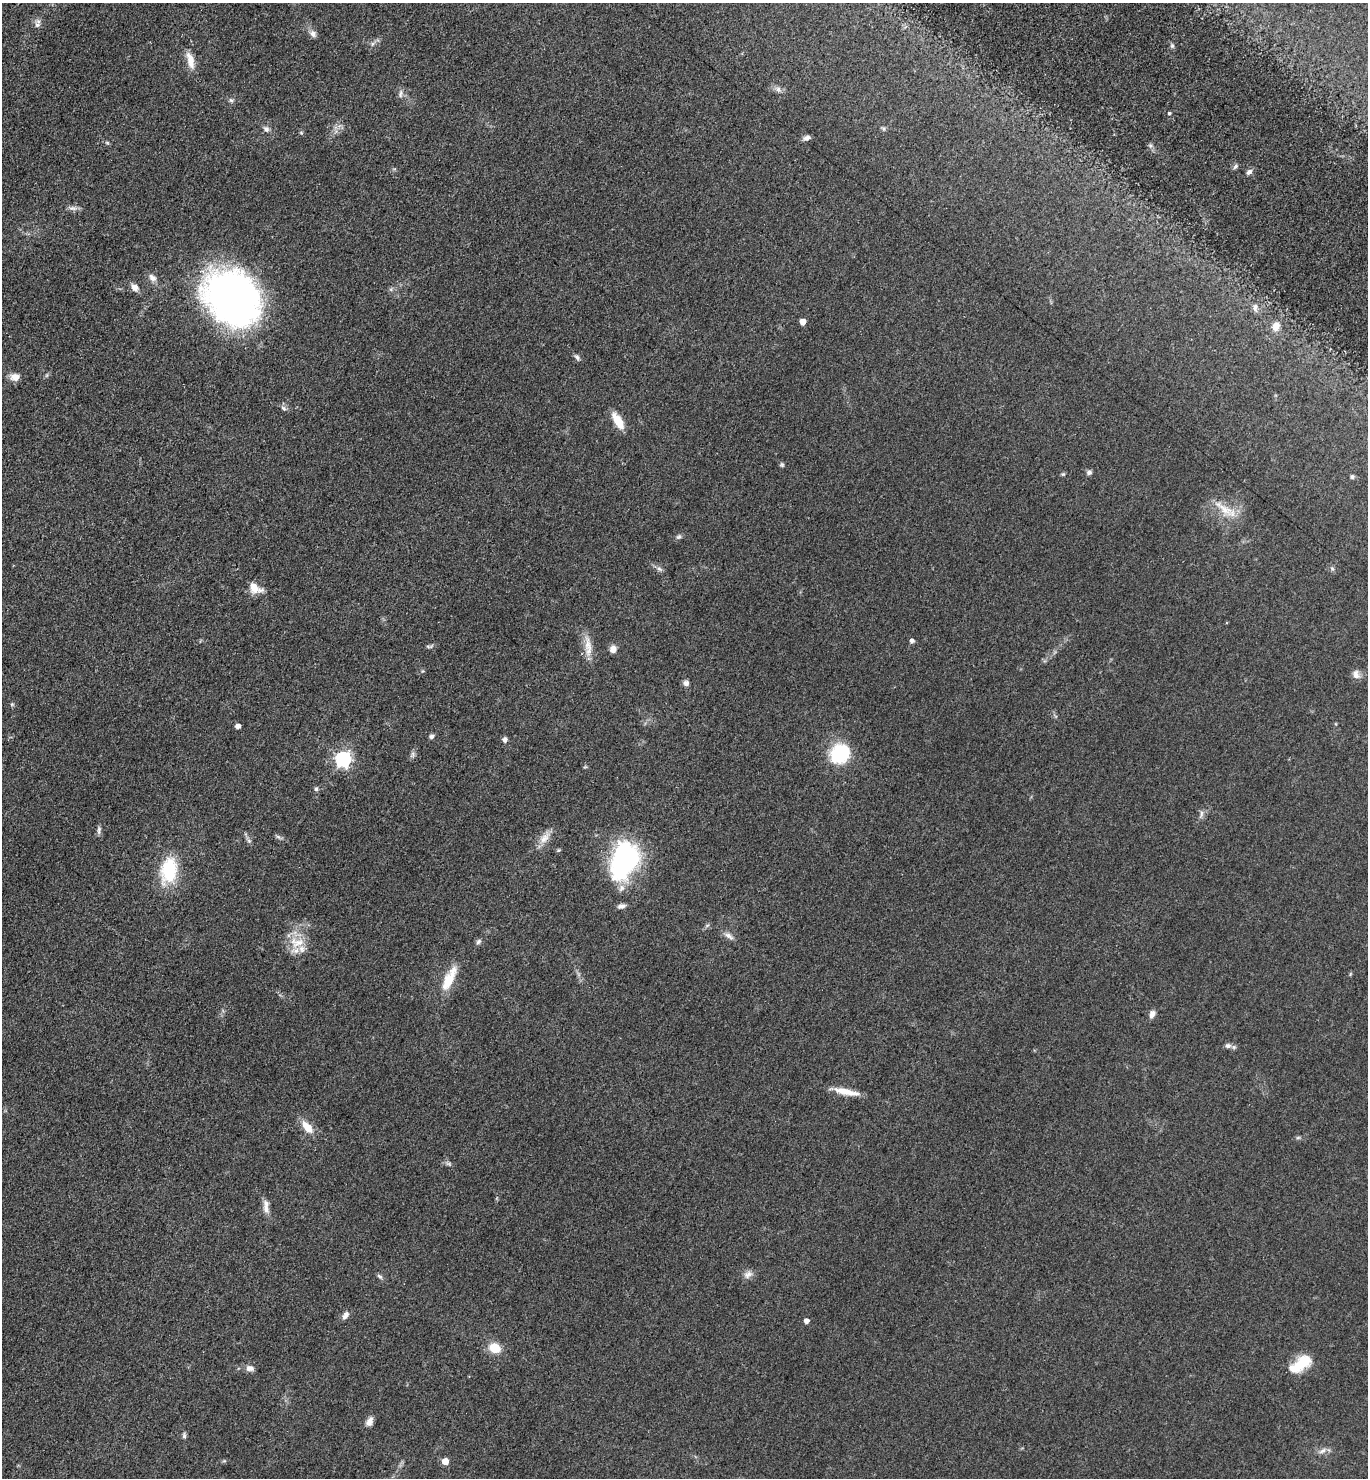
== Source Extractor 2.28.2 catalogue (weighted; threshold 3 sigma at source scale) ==
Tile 11 of 4 x 4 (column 3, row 3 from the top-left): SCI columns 3035-4400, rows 1488-2963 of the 5928 x 5924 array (HDU 1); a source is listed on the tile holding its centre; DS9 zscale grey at full resolution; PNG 1370 x 1480 px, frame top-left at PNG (2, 3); no overlay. Shown black and unused: <1% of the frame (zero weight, under 3 of 5 exposures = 1% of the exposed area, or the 3 px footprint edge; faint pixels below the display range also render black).
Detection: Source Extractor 2.28.2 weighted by HDU 2 'WHT'; one run over the whole footprint, this tile lists its part. Background 0.0496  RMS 0.0058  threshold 0.0261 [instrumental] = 3 sigma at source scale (4.5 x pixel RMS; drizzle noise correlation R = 1.50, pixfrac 1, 0.05/0.05 arcsec/px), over >= 5 px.
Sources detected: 84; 1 too faint to see at this stretch — not listed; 4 inside a brighter listed object's ellipse — not listed separately; the other 79 listed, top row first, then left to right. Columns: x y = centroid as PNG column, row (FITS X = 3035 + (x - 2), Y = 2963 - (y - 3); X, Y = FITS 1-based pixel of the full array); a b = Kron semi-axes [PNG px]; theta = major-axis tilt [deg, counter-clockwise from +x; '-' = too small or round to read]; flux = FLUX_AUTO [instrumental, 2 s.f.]
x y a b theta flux
37 25 7 6 - 1.7
313 34 10 7 -54 2.5
372 44 7 4 71 1.1
1172 46 6 5 - 1.1
190 61 23 9 -75 6.8
778 89 9 7 -59 2.2
400 94 11 6 78 1.9
231 100 6 5 - 1.2
1169 113 4 3 - 0.85
266 129 9 7 -50 2.1
883 129 7 4 -44 0.94
807 138 10 5 12 2.1
107 142 6 4 -20 0.77
1235 166 7 5 49 1.3
1249 172 8 5 41 2.1
73 208 11 6 -13 2.2
152 278 12 8 -45 3
135 288 9 7 -50 3.7
232 298 61 48 -45 230
1255 307 12 6 -84 2.3
803 322 5 4 - 6.6
1276 326 10 8 75 5.6
577 357 9 5 -65 1.5
47 375 6 4 71 0.8
15 377 11 8 -2 5
284 408 8 6 -41 1.6
618 421 18 8 -57 10
782 465 6 4 -44 0.92
1089 472 7 6 - 1.5
1063 474 6 4 41 0.73
1352 477 5 5 - 1.1
1225 509 27 11 -38 11
679 537 7 6 - 1.3
1332 568 6 4 -20 0.88
659 569 9 5 -21 1.6
255 588 16 10 -27 7.1
912 641 5 4 - 1.9
588 645 26 10 -83 7.7
613 649 8 7 - 3.5
1356 674 13 8 -79 3
686 683 7 7 - 2
12 704 6 5 - 0.82
238 726 4 4 - 3.2
431 736 6 5 - 1.6
505 739 7 6 - 1.9
840 753 21 18 40 34
413 754 10 4 90 1.5
343 759 7 6 - 150
316 789 6 5 - 1.1
1201 814 11 4 85 1.6
99 830 12 5 84 1.6
278 837 8 4 -37 1.2
544 838 20 10 49 6
249 841 7 4 -19 0.98
558 850 5 5 - 0.75
624 861 43 27 70 88
169 870 31 19 80 30
621 906 11 6 11 2.2
729 936 15 6 -33 2.9
478 941 8 6 46 1.5
297 943 24 15 1 11
449 979 35 11 63 14
1152 1014 9 6 66 3.2
1228 1046 8 7 - 2.2
846 1092 32 7 -12 8.9
307 1127 16 8 -49 8.4
1298 1138 6 4 2 0.95
266 1209 13 7 -69 3.6
748 1274 12 9 33 3.3
380 1276 9 5 -40 1.3
345 1315 11 6 56 2.7
806 1321 4 4 - 2.9
495 1348 8 7 - 17
1302 1363 22 13 37 15
250 1368 10 7 -2 2.9
369 1421 12 7 65 3.1
184 1435 8 5 -90 1.3
1322 1451 11 6 31 2.5
445 1461 5 5 - 8.3